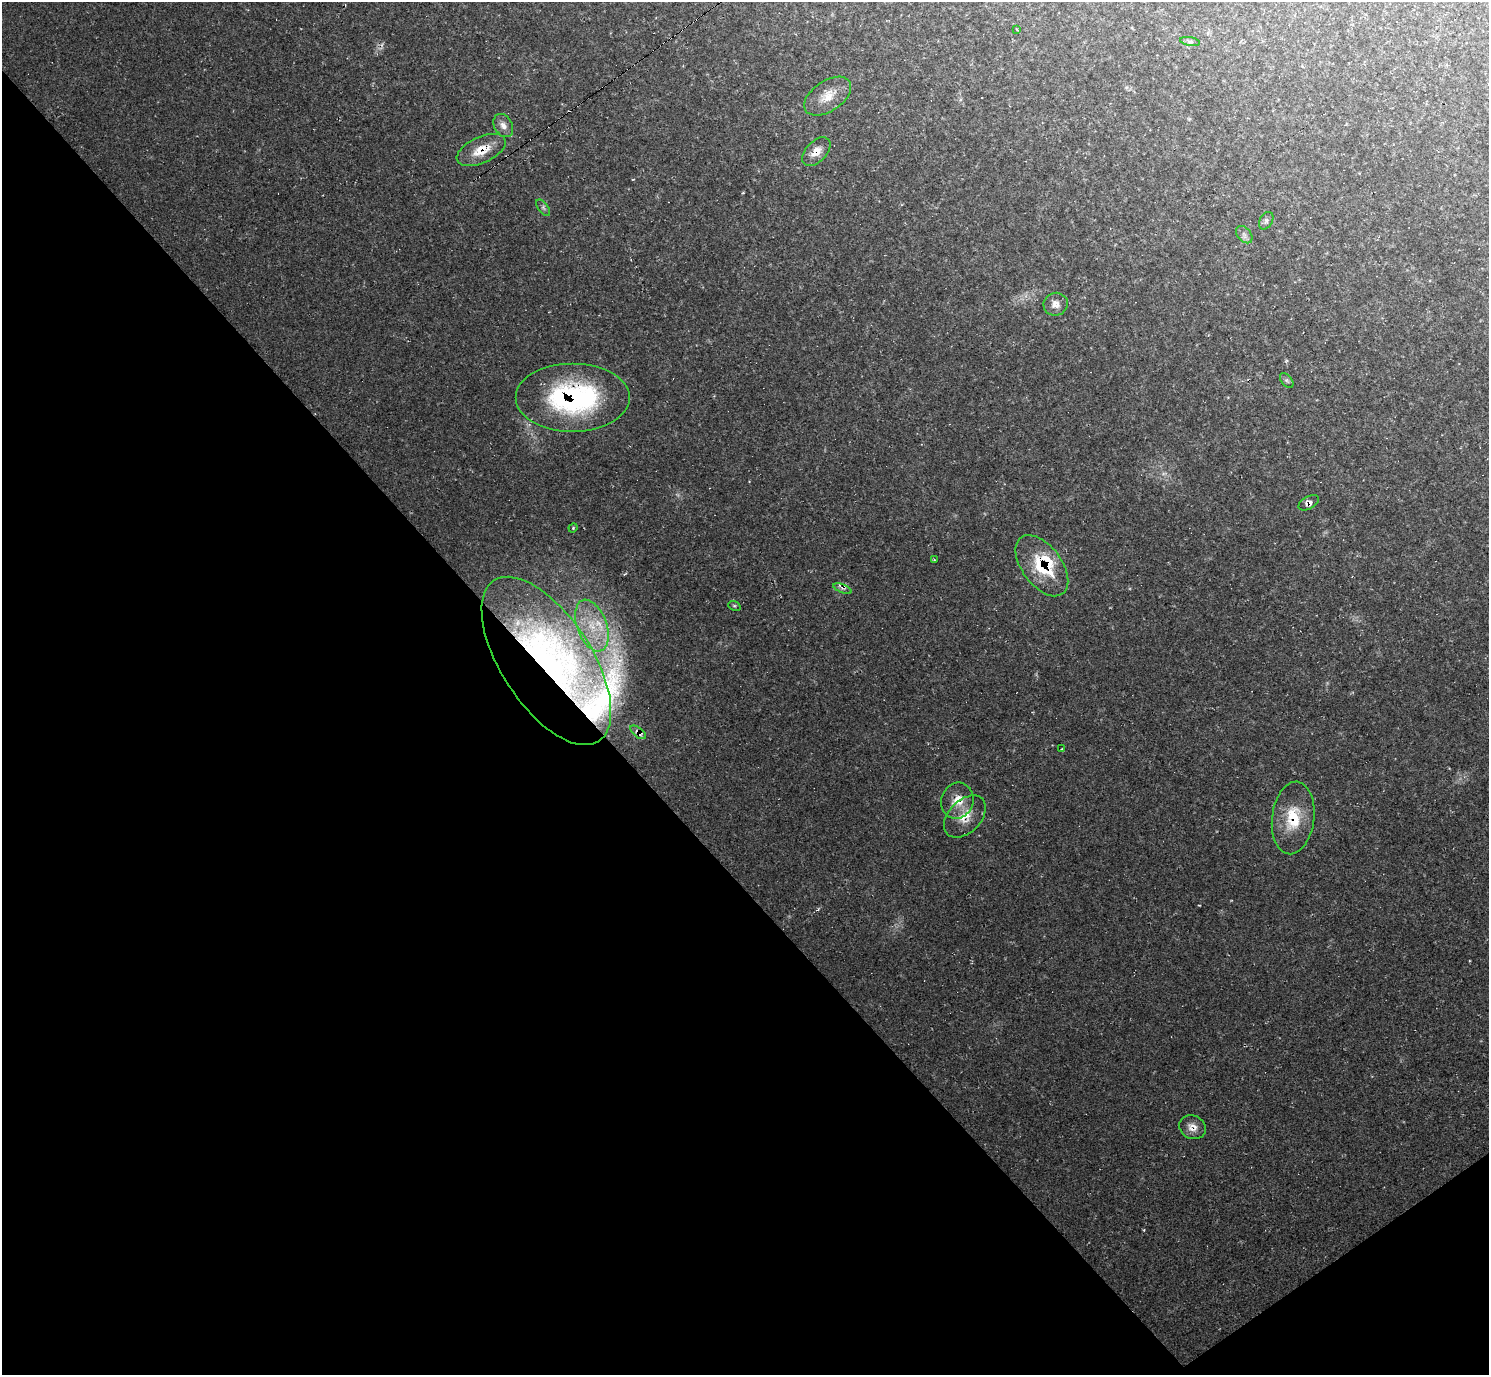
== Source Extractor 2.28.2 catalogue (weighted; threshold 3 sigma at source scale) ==
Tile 14 of 4 x 4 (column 2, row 4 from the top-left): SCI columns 1496-2982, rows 304-1676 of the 5955 x 5951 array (HDU 1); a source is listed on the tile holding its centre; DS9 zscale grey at full resolution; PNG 1491 x 1377 px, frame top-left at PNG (2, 2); each listed source drawn as its Kron ellipse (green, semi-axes under 4 px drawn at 4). Shown black and unused: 40% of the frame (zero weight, under 2 of 3 exposures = <1% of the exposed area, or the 3 px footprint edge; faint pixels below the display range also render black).
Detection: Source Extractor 2.28.2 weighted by HDU 2 'WHT'; one run over the whole footprint, this tile lists its part. Background 0.0347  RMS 0.0065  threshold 0.0292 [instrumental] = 3 sigma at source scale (4.5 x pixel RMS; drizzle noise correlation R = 1.50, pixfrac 1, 0.05/0.05 arcsec/px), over >= 5 px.
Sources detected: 33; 2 too faint to see at this stretch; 1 inside a brighter object's white glare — neither listed nor drawn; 4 inside a brighter listed object's ellipse — not listed separately; the other 26 listed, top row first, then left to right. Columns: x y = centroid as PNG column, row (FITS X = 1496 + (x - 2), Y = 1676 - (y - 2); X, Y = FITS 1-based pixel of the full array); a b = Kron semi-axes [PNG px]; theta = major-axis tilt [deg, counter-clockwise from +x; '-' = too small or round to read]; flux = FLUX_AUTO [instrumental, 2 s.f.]
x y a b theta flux
1017 30 3 2 - 0.5
1190 41 10 4 -11 1.5
828 96 26 15 34 12
503 125 12 9 -60 4.6
481 150 26 13 25 15
816 152 17 10 46 7
543 208 10 5 -53 1.6
1266 221 9 6 61 1.8
1244 235 10 6 -50 2.5
1056 304 12 11 - 5.1
1287 380 8 5 -51 1.4
573 398 57 34 0 120
1309 503 11 6 30 3.3
573 528 5 4 - 0.71
934 560 3 2 - 0.58
1042 566 35 20 -53 36
842 589 10 3 -21 1.3
734 606 6 4 -20 0.91
592 626 27 15 -70 22
546 661 96 45 -57 180
638 732 9 4 -39 2.1
1061 749 3 2 - 0.48
957 801 18 16 70 11
965 816 25 16 45 13
1293 818 36 21 83 27
1192 1127 14 11 -27 5.8
Overlapping masked pixels (flux is a lower limit): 11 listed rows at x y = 481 150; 816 152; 573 398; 1309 503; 1042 566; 546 661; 638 732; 957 801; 965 816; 1293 818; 1192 1127